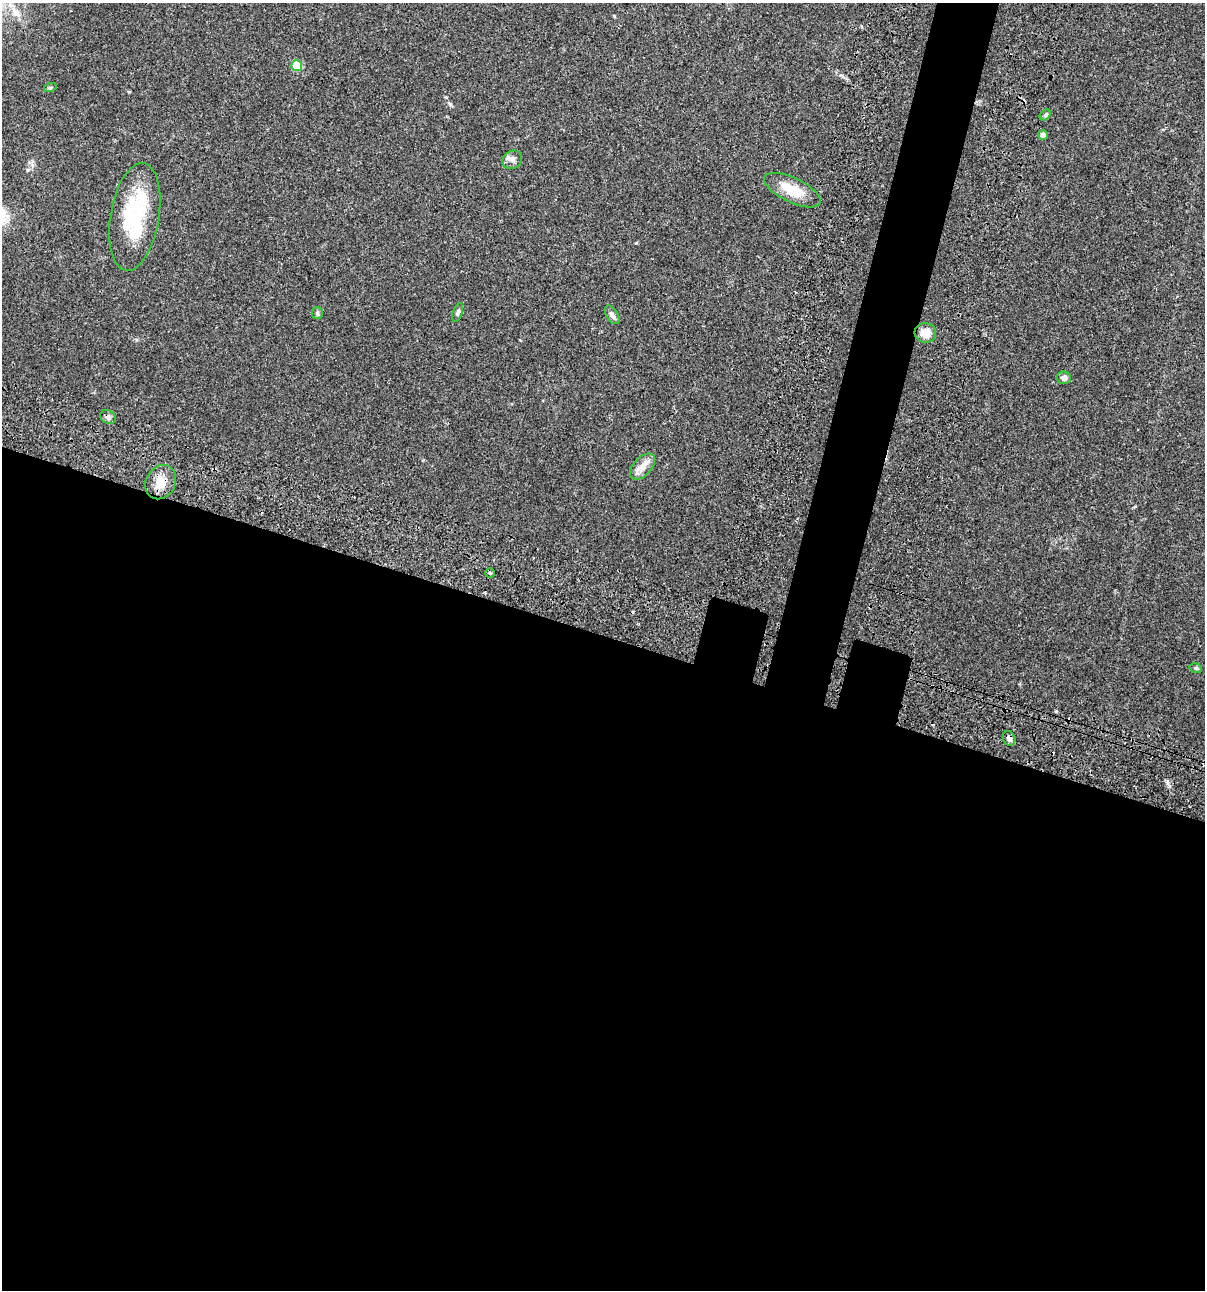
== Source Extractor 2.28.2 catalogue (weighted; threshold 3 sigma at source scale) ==
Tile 14 of 4 x 4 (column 2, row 4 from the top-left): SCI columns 1438-2640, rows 120-1407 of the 5405 x 5390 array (HDU 1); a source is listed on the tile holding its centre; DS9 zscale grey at full resolution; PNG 1207 x 1292 px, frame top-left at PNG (2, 3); each listed source drawn as its Kron ellipse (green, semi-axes under 4 px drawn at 4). Shown black and unused: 54% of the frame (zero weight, under 3 of 4 exposures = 9% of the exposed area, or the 3 px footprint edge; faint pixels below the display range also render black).
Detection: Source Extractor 2.28.2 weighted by HDU 2 'WHT'; one run over the whole footprint, this tile lists its part. Background 0.0465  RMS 0.0063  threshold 0.0282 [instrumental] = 3 sigma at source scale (4.5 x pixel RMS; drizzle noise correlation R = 1.50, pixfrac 1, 0.05/0.05 arcsec/px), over >= 5 px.
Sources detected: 21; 1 cosmic-ray / hot-pixel residue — neither listed nor drawn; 2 inside a brighter listed object's ellipse — not listed separately; the other 18 listed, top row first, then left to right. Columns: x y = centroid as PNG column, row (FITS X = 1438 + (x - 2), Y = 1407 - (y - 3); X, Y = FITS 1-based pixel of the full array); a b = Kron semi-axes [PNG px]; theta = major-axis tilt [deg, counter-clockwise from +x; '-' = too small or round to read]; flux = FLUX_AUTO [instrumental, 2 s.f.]
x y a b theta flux
297 65 5 5 - 20
50 88 6 4 17 0.82
1045 115 6 4 45 1
1043 135 5 4 - 2.4
512 160 10 8 37 2.9
792 190 30 12 -25 16
135 217 54 24 80 46
317 313 6 5 - 1
458 313 10 4 69 1.4
612 315 10 6 -59 2.4
925 333 11 10 - 7.1
1064 378 7 6 - 2.5
108 417 8 6 -36 1.9
642 467 15 9 46 5.7
161 482 18 14 61 9
490 573 5 5 - 1
1196 668 6 4 -11 1
1009 738 7 6 - 2.1
Overlapping masked pixels (flux is a lower limit): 3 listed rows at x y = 108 417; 161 482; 1009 738
Unlisted compact peaks at least as high as the median listed source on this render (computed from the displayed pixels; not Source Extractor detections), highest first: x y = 450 104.